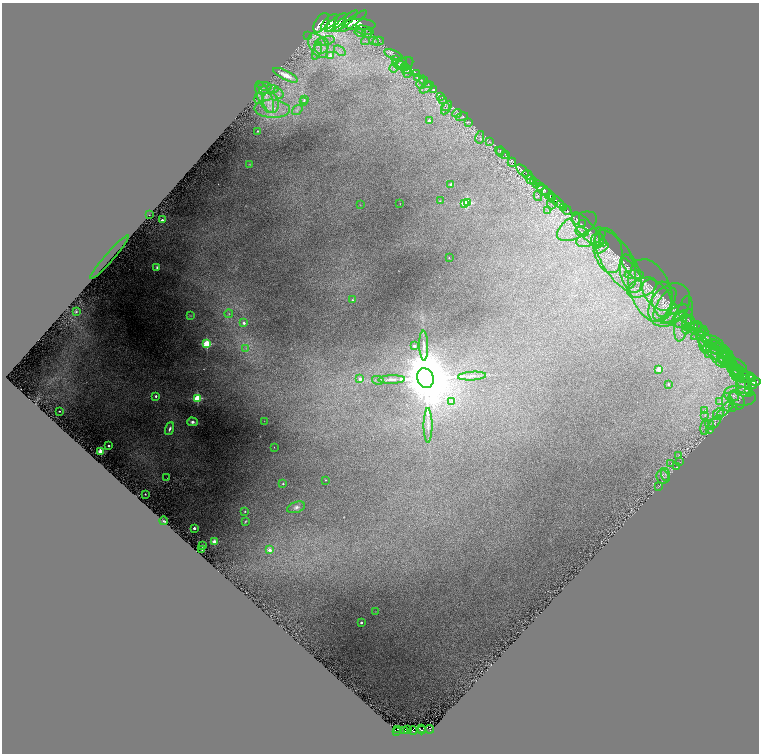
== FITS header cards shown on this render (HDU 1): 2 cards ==
NAXIS1  =                 1513
NAXIS2  =                 1503

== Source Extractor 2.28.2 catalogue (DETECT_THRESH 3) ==
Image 1513 x 1503 px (HDU 1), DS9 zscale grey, zoomed out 1/2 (1 PNG px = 2 x 2 image px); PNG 761 x 756 px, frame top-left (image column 1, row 1502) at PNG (2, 3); each listed source drawn as its Kron ellipse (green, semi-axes under 4 px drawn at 4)
Background 1.16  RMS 0.019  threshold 0.056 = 3 sigma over >= 5 px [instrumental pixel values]
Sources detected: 242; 17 cannot appear on this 1/2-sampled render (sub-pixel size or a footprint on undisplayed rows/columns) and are neither listed nor drawn; the other 225 listed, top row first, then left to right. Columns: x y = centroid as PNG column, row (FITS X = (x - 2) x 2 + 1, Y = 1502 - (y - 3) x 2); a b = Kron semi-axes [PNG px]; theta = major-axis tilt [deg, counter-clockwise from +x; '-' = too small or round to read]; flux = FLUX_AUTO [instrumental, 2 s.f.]
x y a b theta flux
345 21 16 3 40 8300
353 21 17 3 37 8700
329 22 10 4 44 6900
321 23 11 6 58 7200
336 23 13 4 38 8700
359 24 17 5 -2 12000
364 30 9 3 -13 8
360 32 5 3 - 6.4
367 33 5 4 - 6.4
308 36 2 1 - 14
325 41 10 3 14 14
365 41 4 3 - 4.1
374 41 5 4 - 6.6
378 41 6 2 14 3.1
318 46 13 8 -57 51
322 46 8 7 - 28
317 51 9 4 70 14
340 51 6 3 -37 9.1
393 55 10 3 -22 7.9
330 56 3 3 - 26
395 60 3 2 - 2.5
401 63 6 3 22 7.1
399 64 7 4 -15 12
405 64 9 5 26 6
405 67 4 3 - 4.8
394 68 5 2 - 4.5
406 69 5 3 - 6.2
408 72 6 2 84 4.5
417 74 2 1 - 12
285 75 13 4 -26 44
417 77 4 2 - 2.2
423 80 5 3 - 3.3
421 83 5 3 - 5.5
428 84 3 3 - 2.1
265 86 7 3 -10 4.9
427 88 8 3 36 6.4
269 90 10 3 5 9.3
433 90 2 2 - 1.9
278 93 6 3 -53 9
441 96 3 2 - 1.8
265 97 17 7 -66 47
258 99 5 3 - 6.2
443 99 3 2 - 1.8
304 100 3 2 - 3.2
304 101 3 3 - 4.6
271 102 11 7 -72 44
445 106 2 1 - 1.1
446 108 7 2 58 4.7
272 109 18 9 -3 66
297 110 6 4 36 7.8
457 113 5 2 - 2.4
462 117 6 3 16 3.5
429 120 2 2 - 13
469 122 3 1 - 1.3
258 131 2 2 - 3.4
480 137 6 2 78 2.9
489 142 4 2 - 2.8
500 151 4 1 - 1.4
502 153 7 3 -40 4.3
505 154 2 1 - 22
512 162 4 2 - 110
250 164 3 3 - 2.8
522 170 7 2 -44 2900
528 175 6 2 -38 2400
531 179 4 2 - 700
533 182 4 2 - 670
537 183 4 2 - 1200
451 184 2 2 - 10
540 186 3 2 - 600
543 190 7 3 -20 2200
548 194 7 3 -45 4000
538 196 5 3 - 5.3
553 198 2 1 - 480
440 201 2 2 - 1.4
556 201 11 3 -41 1700
467 202 3 3 - 190
400 204 2 1 - 0.97
465 204 3 3 - 160
551 204 5 1 - 3.2
360 205 3 2 - 1.1
560 205 3 3 - 600
564 208 2 2 - 140
567 210 5 2 - 170
548 211 3 2 - 2.5
149 215 3 3 - 2.7
576 219 6 3 86 35
162 220 3 2 - 15
582 224 3 1 - 20
577 226 22 11 30 49
586 229 21 7 -51 31
582 232 7 4 -12 12
591 237 16 7 25 30
597 241 8 6 86 14
603 243 4 3 - 3.4
601 248 8 4 28 11
608 251 23 14 -76 67
109 257 29 4 49 30
449 258 2 1 - 1.7
618 261 36 15 -57 120
157 267 3 2 - 5.6
631 269 15 4 -50 17
628 271 17 8 -81 32
634 275 9 4 1 12
642 287 15 9 21 43
650 291 33 20 -69 160
657 295 18 11 -50 56
663 299 17 10 89 46
352 300 2 2 - 5
665 304 18 7 58 32
669 305 24 18 49 91
675 309 6 3 -72 6.4
76 311 2 2 - 2.7
229 314 4 3 - 3.7
675 314 15 6 30 26
191 316 3 3 - 3.2
677 317 16 4 21 20
680 319 8 7 - 23
683 319 23 8 78 45
689 320 11 2 -40 8.8
244 323 3 2 - 12
689 323 8 6 89 19
694 326 8 5 10 11
687 329 5 4 - 12
698 330 10 6 -16 20
698 334 8 3 34 9
704 337 7 3 -18 11
701 338 9 3 -68 12
713 343 11 6 -21 22
207 344 3 3 - 260
704 345 9 5 -73 19
716 345 8 3 -33 6.4
414 346 2 2 - 28
424 346 15 4 -89 21
246 348 4 2 - 3.9
715 348 12 5 -2 24
720 349 11 3 -42 7.7
722 352 11 4 -10 13
709 355 3 2 - 3
720 355 12 6 -44 34
723 355 4 3 - 4
726 355 11 5 -67 14
716 356 14 5 -51 39
724 357 7 6 - 17
729 357 3 3 - 2.5
731 359 4 3 - 3.4
723 361 5 4 - 11
729 361 9 3 -59 12
732 362 7 4 -89 10
739 366 9 5 -35 12
734 367 10 4 -57 15
659 369 3 2 - 66
739 371 10 5 -35 20
735 372 8 4 -34 11
738 373 7 4 -52 13
472 376 14 4 4 16
743 376 12 6 -12 25
751 376 4 2 - 510
425 378 10 8 -69 34000
740 378 8 4 -9 13
360 379 3 2 - 27
392 379 13 3 2 17
753 379 3 2 - 410
378 380 6 3 -13 5.3
741 381 7 3 -63 8.4
756 382 5 2 - 1000
668 384 2 2 - 9.3
752 384 5 4 - 800
744 387 8 6 -27 20
748 391 2 1 - 16
745 392 8 4 -11 9.1
156 396 2 2 - 11
734 396 5 4 - 11
740 396 16 9 -11 37
198 398 3 3 - 240
737 400 10 7 -59 19
452 402 4 2 - 3.9
720 402 3 2 - 2.4
727 402 9 5 -81 19
732 408 2 1 - 0.88
726 409 12 4 46 20
705 410 4 3 - 7.7
59 411 2 1 - 3.4
718 414 6 5 - 12
705 416 4 2 - 3.1
264 421 2 1 - 0.83
193 422 5 3 - 13
715 422 9 3 50 10
709 424 4 3 - 6.1
428 425 17 4 90 23
705 427 8 4 82 9.6
170 429 6 3 70 10
710 429 3 2 - 3.8
108 446 2 2 - 12
274 447 2 1 - 1.6
101 452 2 2 - 180
679 455 3 3 - 3.3
680 462 2 2 - 1.2
671 463 3 2 - 1.5
677 467 4 3 - 2.9
666 475 7 2 -71 5.9
663 477 7 6 - 11
167 478 2 1 - 0.8
325 480 2 1 - 2.2
283 484 2 2 - 6.1
659 487 4 2 - 1.9
145 494 2 2 - 4.2
296 507 9 5 19 13
245 511 3 3 - 2.6
163 521 4 3 - 4.5
245 522 4 2 - 3.1
194 528 2 2 - 27
215 542 2 2 - 77
202 545 2 1 - 1.4
202 550 2 2 - 3.1
270 550 2 2 - 44
375 612 2 2 - 0.88
361 623 2 2 - 13
422 728 3 1 - 36
397 729 2 1 - 35
407 729 2 1 - 23
430 729 4 3 - 220
405 730 4 2 - 210
422 730 4 2 - 160
397 731 4 2 - 200
413 731 4 2 - 170
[17 sub-pixel or undisplayed-footprint detections neither listed nor drawn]